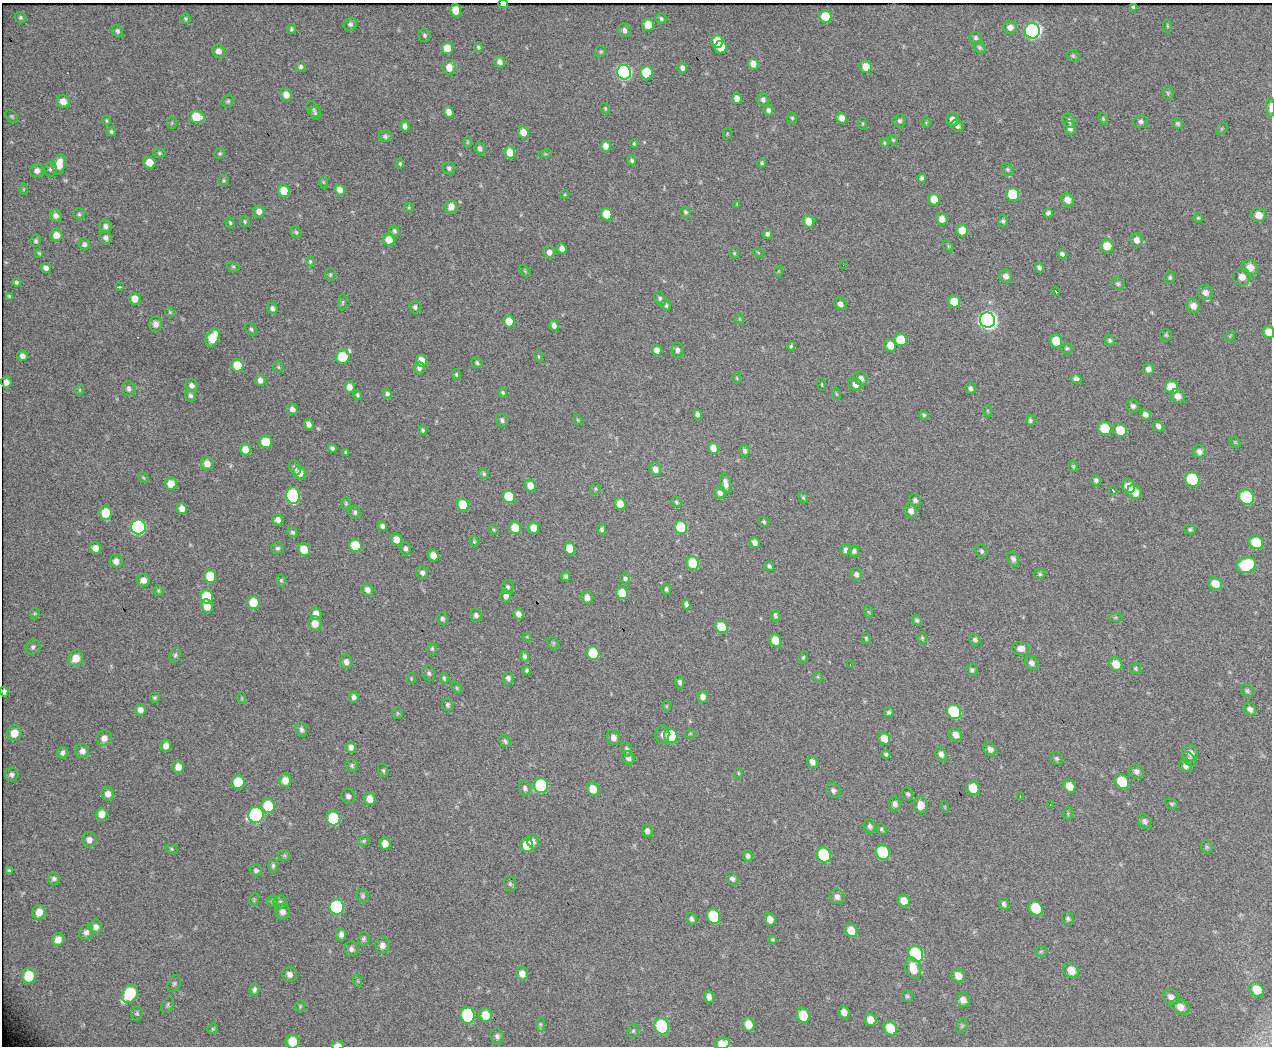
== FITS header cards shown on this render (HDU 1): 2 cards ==
NAXIS1  =                 1270 / length of original image axis
NAXIS2  =                 1044 / length of original image axis

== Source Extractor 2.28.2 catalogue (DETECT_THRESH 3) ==
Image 1270 x 1044 px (HDU 1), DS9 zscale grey, 1 PNG px = 1 image px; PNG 1274 x 1048 px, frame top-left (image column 1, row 1044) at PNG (2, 3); each listed source drawn as its Kron ellipse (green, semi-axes under 4 px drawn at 4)
Background 1360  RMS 23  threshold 68.7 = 3 sigma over >= 5 px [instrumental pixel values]
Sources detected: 496; all 496 listed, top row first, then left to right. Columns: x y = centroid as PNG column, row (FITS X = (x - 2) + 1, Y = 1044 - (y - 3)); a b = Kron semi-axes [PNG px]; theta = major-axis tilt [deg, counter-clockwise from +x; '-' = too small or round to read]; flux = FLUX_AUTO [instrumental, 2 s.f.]
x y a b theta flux
503 4 5 3 - 1.6e+04
1133 7 4 3 - 2.2e+03
455 10 6 5 - 2.6e+04
825 16 6 6 - 3.6e+04
20 18 6 5 - 2.8e+03
185 19 5 5 - 2.3e+03
661 19 5 5 - 3.1e+03
350 24 7 6 - 4.6e+03
648 25 6 5 - 3.0e+04
1167 26 7 3 -82 1.9e+03
1010 27 6 6 - 8.6e+03
291 29 5 4 - 2.7e+03
624 30 7 6 - 6.8e+03
117 31 6 5 - 3.4e+03
1032 31 7 7 - 8.3e+05
424 35 7 6 - 3.5e+03
976 38 6 5 - 3.6e+03
717 41 6 6 - 3.6e+04
478 47 4 4 - 2.5e+03
720 47 6 6 - 3.7e+04
980 47 6 5 - 3.2e+03
447 48 6 5 - 2.4e+04
219 51 7 6 - 9.1e+03
601 51 5 5 - 2.5e+03
1073 56 6 5 - 2.9e+03
500 62 6 5 - 8.2e+03
753 64 6 5 - 1.3e+04
301 67 5 5 - 3.6e+03
449 67 7 7 - 1.7e+04
866 67 6 6 - 2.0e+04
682 68 5 5 - 5.9e+03
624 72 7 6 - 5.5e+05
646 73 6 6 - 7.4e+04
1168 93 7 5 -86 2.6e+03
286 95 6 6 - 1.3e+04
737 98 5 5 - 1.1e+04
763 100 6 5 - 4.8e+03
63 101 6 6 - 1.4e+04
228 101 6 6 - 2.9e+03
1270 107 10 3 89 6.5e+03
605 108 6 4 -64 1.9e+03
313 109 8 6 -60 3.9e+03
768 110 5 5 - 5.4e+03
448 112 6 5 - 1.1e+04
315 113 7 5 -80 2.7e+03
12 116 7 5 -48 2.7e+03
196 117 8 6 -15 4.2e+04
792 118 5 5 - 2.4e+03
841 118 5 5 - 1.1e+04
952 119 7 6 - 9.2e+03
1103 119 6 4 -69 2.1e+03
106 121 5 3 - 2.0e+03
899 121 6 6 - 3.8e+03
1069 121 7 5 -62 4.6e+03
1140 122 7 6 - 4.5e+03
172 123 6 5 - 2.0e+03
926 123 5 4 - 1.8e+03
1178 123 6 5 - 2.8e+03
862 124 6 3 -82 1.5e+03
405 126 5 4 - 6.6e+03
957 126 7 5 -43 4.8e+03
1070 128 7 6 - 6.8e+03
1222 129 7 4 45 2.0e+03
111 131 5 4 - 2.5e+03
523 132 6 5 - 1.7e+04
727 134 6 4 79 1.7e+03
385 136 6 6 - 3.9e+03
893 140 5 4 - 2.1e+03
467 142 6 4 89 1.8e+03
884 143 5 4 - 2.0e+03
634 144 4 3 - 2.2e+03
605 146 6 5 - 1.2e+04
480 149 6 5 - 4.9e+03
510 152 6 5 - 2.2e+04
159 153 6 5 - 2.6e+03
220 153 5 5 - 2.3e+03
545 154 6 4 17 1.7e+03
632 160 5 4 - 3.1e+03
149 163 6 5 - 2.4e+04
762 163 4 3 - 2.6e+03
59 164 10 6 77 2.4e+04
400 164 5 4 - 2.3e+03
449 168 6 6 - 4.3e+03
50 169 7 6 - 3.6e+03
1007 169 6 5 - 2.8e+03
37 171 7 6 - 7.7e+03
922 178 4 4 - 4.1e+03
223 180 5 5 - 2.0e+03
323 182 6 4 -89 2.1e+03
23 189 6 4 88 1.8e+03
340 190 6 5 - 1.3e+04
284 191 6 5 - 3.2e+04
565 194 4 3 - 1.2e+03
1013 194 7 6 - 7.1e+04
934 199 6 6 - 2.3e+04
1067 200 7 6 - 1.2e+04
737 204 3 2 - 1.5e+03
451 206 6 5 - 1.4e+04
409 207 5 4 - 1.8e+03
259 211 6 6 - 9.5e+03
685 212 6 5 - 3.0e+03
1048 213 5 4 - 4.1e+03
79 214 5 5 - 2.7e+03
607 214 6 5 - 3.6e+04
1258 215 7 7 - 1.4e+04
56 216 6 5 - 6.3e+03
1198 218 4 4 - 1.9e+03
942 219 6 5 - 1.2e+04
245 221 6 5 - 2.4e+03
809 221 6 5 - 2.2e+04
1003 221 6 5 - 3.0e+03
230 223 6 4 -72 2.1e+03
105 226 6 6 - 6.0e+03
962 230 6 6 - 2.1e+04
394 231 6 5 - 3.7e+03
296 232 6 5 - 2.9e+03
767 234 5 4 - 4.3e+03
56 235 6 6 - 1.3e+04
106 238 7 6 - 5.5e+03
389 240 6 5 - 2.0e+04
1136 240 7 6 - 8.8e+03
36 241 6 5 - 3.0e+03
84 244 6 5 - 5.0e+03
948 246 6 3 -46 1.7e+03
1107 246 7 6 - 2.1e+04
562 248 6 4 -68 8.6e+03
549 252 6 5 - 8.5e+03
758 252 5 3 - 1.3e+03
39 253 4 4 - 1.7e+03
734 253 5 5 - 2.0e+03
1062 254 5 4 - 4.0e+03
310 262 5 4 - 2.0e+03
843 265 3 2 - 1.3e+03
233 267 6 5 - 2.4e+03
1039 267 5 4 - 4.4e+03
1250 267 8 7 - 1.6e+04
46 268 5 4 - 6.4e+03
525 271 7 4 -46 1.9e+03
779 271 6 3 71 1.5e+03
330 275 6 5 - 2.5e+03
1006 276 6 6 - 8.6e+03
1170 277 6 5 - 2.9e+03
1242 277 9 8 - 1.3e+04
16 282 4 4 - 3.1e+03
1118 284 6 6 - 3.0e+03
119 287 3 3 - 6.8e+03
1056 291 4 2 - 3.9e+03
1205 293 8 7 - 8.4e+03
9 296 4 4 - 2.3e+03
135 299 6 6 - 1.6e+04
660 299 7 5 -57 4.5e+03
954 301 6 6 - 2.8e+04
343 302 8 4 89 2.2e+03
840 304 7 6 - 7.7e+03
666 305 6 5 - 4.3e+03
1193 306 7 6 - 1.1e+04
415 307 6 6 - 4.2e+03
272 308 6 5 - 4.4e+03
170 312 5 4 - 1.9e+03
740 319 5 3 - 1.4e+03
987 320 8 7 - 1.4e+06
509 321 6 5 - 2.6e+04
156 324 7 6 - 9.4e+03
554 325 6 4 -71 7.1e+03
251 329 7 5 -47 2.9e+03
1268 332 6 5 - 1.5e+04
1166 335 6 6 - 2.9e+03
1230 336 6 4 56 1.6e+03
213 338 9 6 61 4.7e+04
900 340 6 6 - 5.6e+04
1110 340 6 5 - 3.1e+03
1056 341 7 6 - 3.9e+04
890 345 7 5 -66 2.0e+04
791 346 4 3 - 2.4e+03
1067 348 6 5 - 2.4e+03
657 350 5 4 - 1.0e+04
677 350 7 6 - 5.8e+03
22 356 5 5 - 6.5e+03
538 356 6 3 -71 1.8e+03
343 357 7 6 - 7.7e+04
421 361 6 5 - 2.2e+04
477 363 6 5 - 3.4e+03
237 365 6 6 - 4.3e+04
278 367 6 4 -47 2.2e+03
419 368 6 5 - 4.9e+03
1148 369 5 5 - 6.8e+03
456 374 5 4 - 2.0e+03
737 378 6 4 -87 1.9e+03
861 379 7 6 - 8.5e+03
1076 379 5 4 - 5.9e+03
260 380 6 5 - 7.5e+03
6 382 5 5 - 8.1e+03
822 384 6 3 -81 1.5e+03
855 384 7 6 - 1.0e+04
192 385 6 5 - 7.0e+03
349 387 5 5 - 1.2e+04
1171 387 7 6 - 4.1e+04
970 388 6 5 - 4.3e+03
129 389 8 6 -62 5.8e+03
80 390 6 4 -90 1.9e+03
503 393 5 4 - 2.3e+03
387 394 4 4 - 3.8e+03
836 394 6 3 -80 1.6e+03
191 395 6 5 - 3.8e+03
357 395 5 4 - 2.8e+03
1178 396 7 6 - 1.1e+04
1133 406 6 6 - 4.7e+03
292 409 6 5 - 6.8e+03
988 411 6 3 -71 1.8e+03
697 414 5 4 - 5.1e+03
1145 414 6 5 - 6.6e+03
924 415 5 4 - 2.5e+03
502 420 7 6 - 4.5e+03
578 420 5 4 - 1.6e+03
1030 420 5 5 - 3.2e+03
309 424 5 4 - 7.3e+03
1158 426 5 4 - 5.4e+03
1105 428 7 6 - 6.4e+04
423 430 5 4 - 2.6e+03
1120 430 7 6 - 3.9e+04
266 442 6 6 - 4.0e+04
1235 442 6 4 -44 1.8e+03
332 448 4 4 - 4.0e+03
713 448 6 5 - 1.4e+04
245 449 6 5 - 1.6e+04
744 451 6 5 - 4.2e+03
1199 451 6 6 - 6.8e+03
346 453 4 3 - 2.1e+03
207 464 6 6 - 1.3e+04
1073 466 6 4 -74 2.2e+03
295 468 8 5 -70 4.7e+03
655 469 7 6 - 9.4e+03
300 473 7 6 - 1.3e+04
484 474 5 5 - 2.9e+03
143 478 6 3 -44 2.1e+03
1192 479 8 7 - 1.3e+05
1096 480 5 5 - 4.1e+03
725 483 10 5 -79 8.3e+03
171 484 6 6 - 1.9e+04
530 486 6 5 - 1.6e+04
1128 486 7 6 - 2.0e+04
595 489 6 5 - 2.5e+03
1113 490 4 2 - 1.4e+03
1135 492 8 6 -49 1.8e+04
720 493 6 5 - 7.1e+03
293 495 8 6 -82 2.7e+05
509 497 6 6 - 6.3e+04
803 497 6 4 -72 2.2e+03
1246 497 8 7 - 1.9e+05
915 500 6 6 - 4.5e+03
676 502 5 4 - 2.1e+03
346 503 6 4 -88 2.3e+03
620 504 6 5 - 2.0e+04
463 505 6 6 - 4.6e+04
182 508 6 5 - 1.1e+04
911 511 7 6 - 8.8e+03
355 512 6 5 - 3.4e+03
106 513 7 6 - 4.0e+04
278 520 6 5 - 9.1e+03
764 522 5 5 - 2.4e+03
382 526 5 5 - 5.3e+03
138 527 7 7 - 5.2e+05
681 527 7 6 - 7.8e+04
515 528 6 5 - 3.3e+04
533 528 6 5 - 1.9e+04
494 529 6 4 -46 2.1e+03
602 529 5 4 - 3.4e+03
1190 529 6 5 - 2.9e+03
293 532 5 5 - 2.8e+03
396 539 6 5 - 1.7e+04
474 541 5 4 - 2.0e+03
755 542 6 5 - 8.9e+03
1256 542 7 6 - 4.3e+04
355 546 6 6 - 5.6e+04
95 548 6 5 - 1.1e+04
278 548 6 6 - 3.6e+03
570 548 6 5 - 2.6e+04
304 549 7 6 - 2.5e+04
405 549 7 5 -73 4.3e+03
846 550 6 5 - 5.3e+03
854 551 5 5 - 4.7e+03
981 551 7 5 -60 3.7e+03
433 555 6 5 - 1.8e+04
1013 559 8 5 -65 5.6e+03
116 561 6 6 - 8.6e+03
693 563 7 6 - 6.8e+04
1246 565 10 7 18 1.1e+05
769 566 5 4 - 3.8e+03
422 573 6 5 - 4.6e+03
856 574 6 5 - 5.0e+03
1040 574 5 5 - 2.6e+03
210 576 7 6 - 4.6e+04
566 576 4 4 - 3.5e+03
625 578 5 5 - 3.0e+03
143 580 6 6 - 1.1e+04
281 580 6 4 -74 2.3e+03
1215 584 7 6 - 1.8e+04
508 587 7 6 - 4.4e+03
666 589 5 5 - 3.3e+03
367 590 6 5 - 6.6e+03
158 591 5 5 - 2.3e+03
622 593 6 5 - 3.4e+04
506 596 6 5 - 6.9e+03
207 597 7 6 - 6.7e+04
587 597 6 5 - 9.3e+03
253 602 6 6 - 3.7e+04
686 604 5 4 - 4.5e+03
207 606 7 6 - 2.0e+04
869 612 6 4 -70 1.7e+03
35 613 5 5 - 1.8e+03
316 614 6 5 - 1.2e+04
518 614 6 4 -60 8.5e+03
476 615 6 6 - 5.2e+03
775 615 6 4 -75 3.9e+03
1115 617 7 3 0 2.0e+03
442 619 6 5 - 4.0e+03
917 620 6 4 -47 3.2e+03
315 623 7 6 - 1.8e+04
721 627 7 6 - 4.2e+04
527 637 4 4 - 1.4e+03
866 638 5 4 - 2.0e+03
922 638 6 5 - 2.7e+03
775 640 7 5 -60 2.6e+04
975 640 6 5 - 4.1e+03
553 643 6 5 - 2.6e+03
33 647 8 7 - 4.6e+03
1021 648 9 6 -3 9.4e+03
432 649 6 5 - 2.6e+03
593 653 7 6 - 7.4e+04
175 655 8 5 69 3.5e+03
525 656 5 4 - 4.1e+03
803 657 7 4 63 2.4e+03
76 658 8 7 - 2.2e+04
346 662 7 6 - 7.7e+03
1031 663 7 6 - 7.2e+03
1116 664 7 6 - 2.0e+04
850 665 2 2 - 4.9e+03
1136 668 6 5 - 2.4e+03
527 670 4 4 - 2.8e+03
972 670 6 6 - 3.5e+03
429 673 8 6 -72 4.1e+03
818 677 5 4 - 1.6e+03
411 678 5 4 - 1.7e+03
444 678 5 3 - 2.5e+03
508 678 6 5 - 5.6e+03
679 682 6 4 -78 4.0e+03
457 688 7 4 -61 2.3e+03
1247 691 7 6 - 3.3e+03
4 692 5 4 - 5.3e+03
155 697 5 5 - 2.8e+03
354 697 5 4 - 5.5e+03
703 697 6 5 - 8.3e+03
242 698 6 3 -89 1.4e+03
448 705 6 5 - 3.6e+03
666 706 6 4 89 1.7e+03
1250 709 7 5 -42 5.5e+03
140 710 5 5 - 8.0e+03
889 712 5 4 - 3.5e+03
954 712 8 6 -50 1.8e+05
398 713 6 5 - 2.4e+03
301 729 7 5 -68 4.8e+03
14 733 8 7 - 1.8e+04
690 734 6 3 19 1.8e+03
662 735 9 7 -89 6.2e+03
955 735 7 6 - 1.0e+04
671 736 7 6 - 1.0e+05
104 738 8 7 - 1.0e+04
613 738 7 6 - 1.0e+04
884 738 6 5 - 2.0e+04
505 741 6 5 - 3.6e+03
166 746 6 5 - 9.5e+03
351 747 6 5 - 6.8e+03
627 749 7 5 -72 3.7e+03
990 749 7 6 - 7.2e+03
82 751 7 7 - 8.2e+03
63 753 6 5 - 4.0e+03
1190 753 9 7 -57 9.6e+03
886 754 4 3 - 2.9e+03
941 754 7 5 -68 5.9e+03
628 758 7 6 - 8.1e+03
1056 758 7 6 - 3.1e+03
1189 759 8 5 -52 4.0e+03
812 762 6 5 - 7.3e+03
352 765 6 6 - 3.2e+03
1185 766 7 5 -34 4.9e+03
178 767 6 6 - 1.3e+04
383 770 7 5 -75 2.6e+03
1136 771 7 7 - 5.8e+03
738 773 5 3 - 1.6e+03
12 774 7 7 - 4.8e+03
285 780 7 6 - 1.4e+04
1122 781 8 6 -49 7.3e+04
238 782 7 6 - 4.4e+04
541 785 7 7 - 1.9e+05
1069 786 7 6 - 1.8e+04
525 788 7 6 - 4.2e+03
973 788 7 6 - 3.8e+04
593 789 7 6 - 2.2e+04
833 790 8 6 -40 4.8e+03
108 794 7 6 - 9.5e+03
908 794 7 5 -69 3.3e+03
348 796 7 7 - 5.6e+03
1020 796 2 2 - 1.3e+03
370 799 6 6 - 1.4e+04
895 804 6 6 - 6.6e+03
1050 804 3 2 - 3.1e+03
1172 804 6 5 - 2.9e+03
921 805 8 6 87 1.7e+04
268 806 7 6 - 7.4e+04
945 807 6 3 -72 1.6e+03
1068 813 7 4 80 2.4e+03
102 814 6 6 - 1.5e+04
256 815 8 7 - 3.7e+05
333 818 7 7 - 1.1e+05
1145 821 7 6 - 5.0e+03
870 826 7 6 - 4.8e+03
881 829 6 4 -59 2.8e+03
647 831 6 5 - 6.7e+03
89 840 8 7 - 7.7e+03
364 841 6 5 - 2.5e+03
533 841 7 5 -71 6.3e+03
385 843 6 5 - 1.4e+04
527 845 7 6 - 3.5e+04
1207 847 7 5 -64 2.9e+03
171 849 6 4 -22 2.2e+03
883 852 8 6 -58 1.3e+05
284 855 6 5 - 2.6e+03
824 855 8 6 -60 1.6e+05
748 856 6 4 -79 3.6e+03
273 865 7 4 90 3.2e+03
9 870 4 3 - 2.4e+03
256 870 6 6 - 4.3e+03
732 878 7 6 - 4.9e+03
54 879 6 6 - 4.1e+03
510 884 8 6 -73 3.4e+03
362 896 7 6 - 3.2e+03
837 897 8 7 - 7.9e+03
254 900 6 5 - 2.3e+03
272 901 5 5 - 2.3e+03
904 901 6 5 - 1.7e+04
280 902 6 6 - 3.8e+03
1004 904 6 5 - 4.3e+03
337 907 8 7 - 2.2e+05
1036 908 8 6 -53 5.5e+04
39 912 7 6 - 1.4e+04
283 912 8 7 - 8.7e+03
713 916 8 6 -67 1.0e+05
1068 918 6 5 - 3.6e+03
691 919 6 5 - 4.1e+03
770 919 6 5 - 1.2e+04
96 927 7 6 - 7.1e+03
851 930 7 6 - 2.3e+04
86 932 7 7 - 6.0e+03
341 934 6 5 - 5.5e+03
58 939 6 6 - 1.1e+04
364 939 7 5 74 3.8e+03
773 940 4 4 - 2.1e+03
382 945 8 7 - 8.8e+03
351 949 7 7 - 6.0e+03
1041 951 6 5 - 2.4e+03
916 954 8 7 - 2.4e+05
913 968 11 7 -73 2.7e+04
1071 970 8 7 - 1.7e+04
289 974 8 7 - 7.1e+03
522 974 7 6 - 1.2e+04
958 975 7 6 - 1.4e+04
29 976 8 7 - 4.4e+04
358 981 6 4 -71 1.9e+03
174 984 8 6 60 3.4e+03
254 990 6 5 - 3.9e+03
1257 990 8 6 -48 2.2e+04
130 994 10 7 56 1.3e+05
907 996 6 5 - 2.6e+03
709 997 6 5 - 7.5e+03
1171 997 9 7 -40 8.1e+03
963 1000 7 6 - 1.0e+04
168 1005 8 5 61 3.2e+03
300 1006 6 5 - 2.3e+03
1180 1007 10 7 -30 1.1e+04
844 1012 6 5 - 1.0e+04
137 1013 7 6 - 2.8e+03
468 1015 8 7 - 1.9e+05
485 1015 7 6 - 2.4e+04
803 1015 7 6 - 4.3e+04
870 1019 7 6 - 1.4e+04
540 1024 7 4 -84 2.3e+03
748 1024 7 6 - 2.1e+04
662 1026 8 7 - 2.1e+05
962 1026 7 5 69 2.8e+03
890 1028 8 6 -59 3.9e+04
213 1029 6 5 - 2.2e+03
633 1031 7 5 74 3.0e+03
497 1036 8 6 -73 4.7e+03
292 1041 7 6 - 2.9e+04
722 1043 8 6 10 1.9e+04
337 1045 6 3 1 9.9e+03
At the frame edge (FLAGS 8, measured only in part): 7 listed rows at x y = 503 4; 1270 107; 1268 332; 4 692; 292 1041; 722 1043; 337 1045